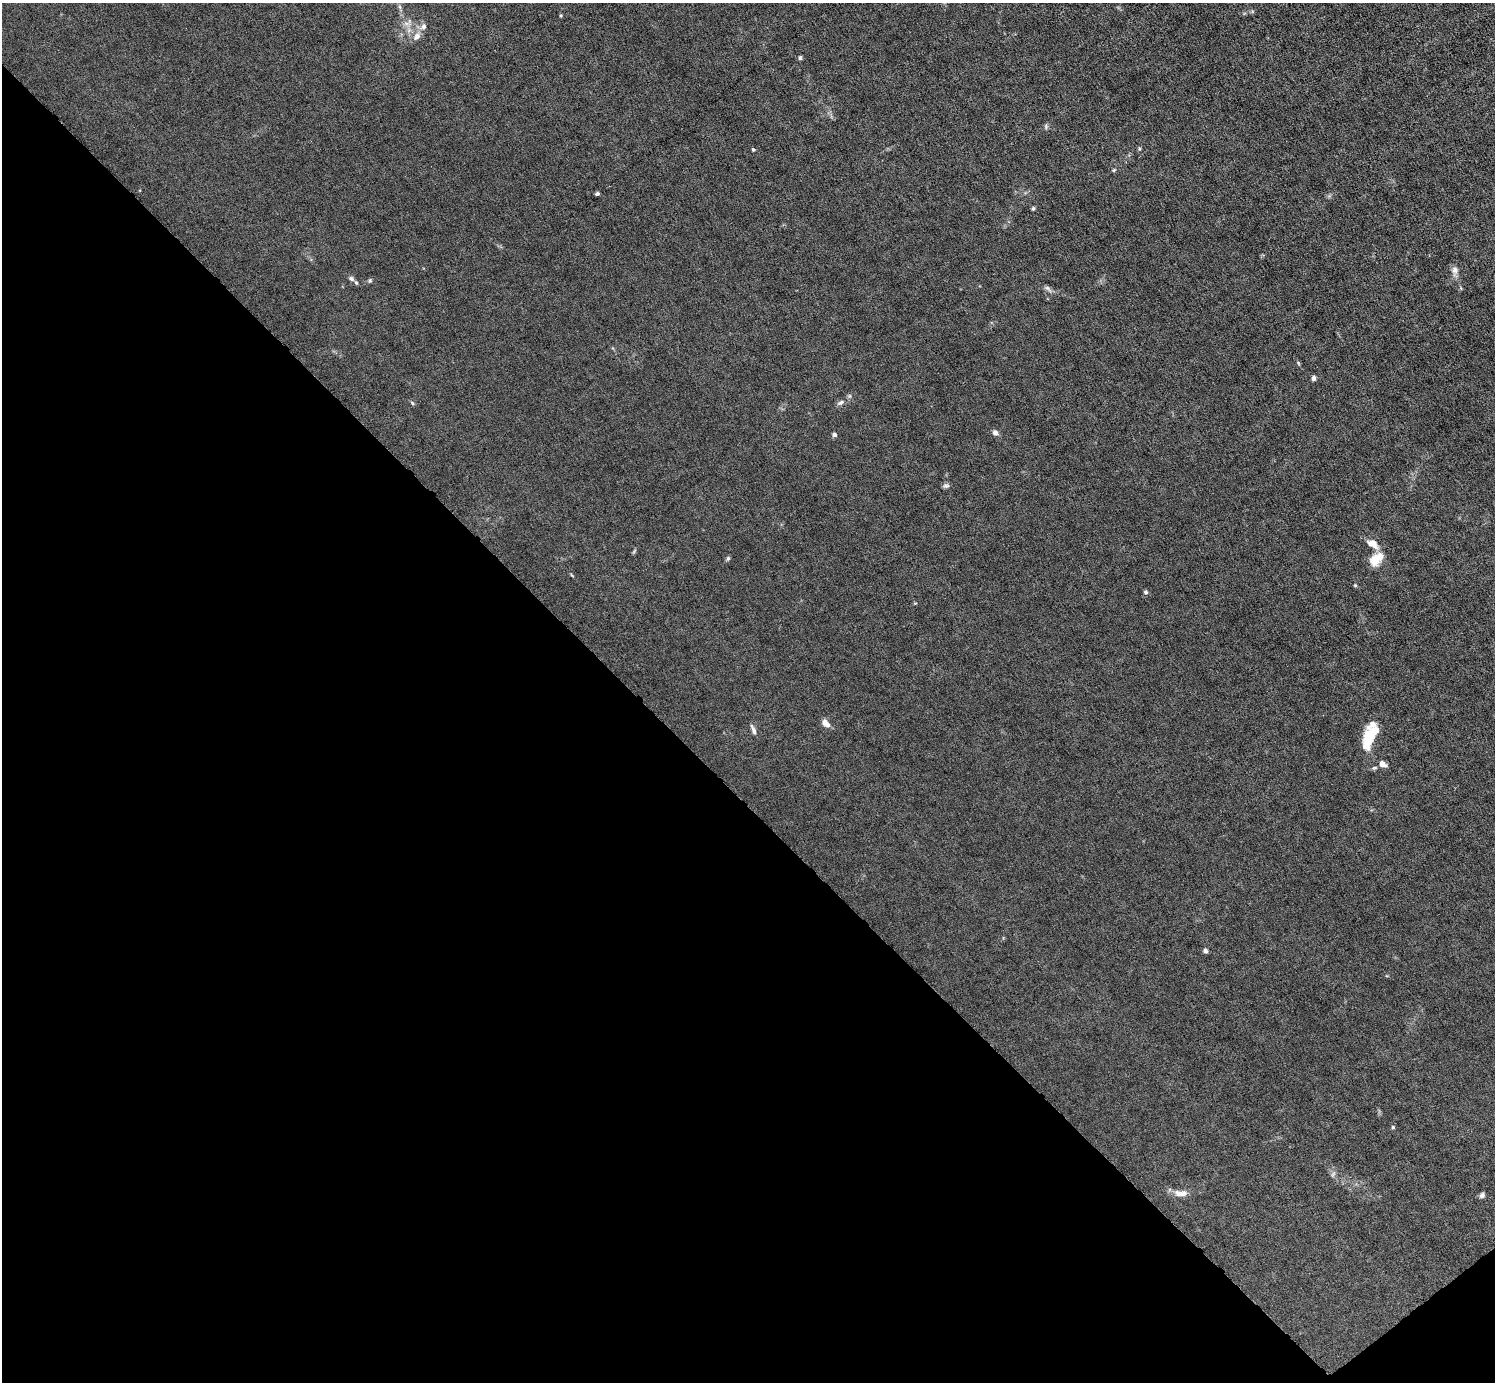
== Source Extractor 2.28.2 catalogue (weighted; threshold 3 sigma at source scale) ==
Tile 14 of 4 x 4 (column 2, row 4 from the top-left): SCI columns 1495-2987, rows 297-1676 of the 5974 x 5972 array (HDU 1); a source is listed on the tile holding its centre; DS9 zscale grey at full resolution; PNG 1497 x 1384 px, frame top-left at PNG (2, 3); no overlay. Shown black and unused: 43% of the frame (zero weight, under 6 of 12 exposures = <1% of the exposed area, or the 3 px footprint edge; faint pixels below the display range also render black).
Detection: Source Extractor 2.28.2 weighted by HDU 2 'WHT'; one run over the whole footprint, this tile lists its part. Background 0.0142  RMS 0.003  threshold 0.0124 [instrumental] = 3 sigma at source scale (4.09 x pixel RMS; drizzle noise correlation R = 1.36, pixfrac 0.8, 0.05/0.05 arcsec/px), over >= 5 px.
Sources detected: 35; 2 inside a brighter listed object's ellipse — not listed separately; the other 33 listed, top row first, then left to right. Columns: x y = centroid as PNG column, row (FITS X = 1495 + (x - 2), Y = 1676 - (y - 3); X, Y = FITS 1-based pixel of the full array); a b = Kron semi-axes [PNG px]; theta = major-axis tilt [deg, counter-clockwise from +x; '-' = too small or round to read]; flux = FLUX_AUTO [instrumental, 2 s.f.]
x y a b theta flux
400 7 7 4 -71 0.51
423 27 8 7 - 1.1
416 37 12 8 44 1.6
800 58 5 4 - 0.45
1046 126 8 3 -85 0.42
1139 149 5 3 - 0.31
753 150 4 4 - 0.34
1114 170 6 3 45 0.31
597 194 4 4 - 0.48
1033 208 5 4 - 0.38
1455 270 10 8 82 1.3
351 279 9 6 -40 0.87
370 280 5 5 - 0.39
1047 288 10 5 -43 0.74
1313 378 5 4 - 0.83
412 403 5 4 - 0.38
840 403 11 6 26 0.91
995 433 7 6 - 1.2
834 435 5 4 - 0.71
946 486 9 6 -2 0.65
1373 544 15 9 -34 2.6
728 558 6 5 - 0.48
1376 559 20 12 43 4.1
1355 585 4 4 - 0.29
1146 592 6 5 - 0.51
826 723 12 7 -46 1.5
753 730 13 5 -68 1
1370 737 26 12 67 9.4
1382 764 9 6 -30 1.3
1205 951 6 5 - 0.73
1393 1127 4 4 - 0.37
1180 1193 21 8 -2 2.3
1482 1195 8 6 47 0.7